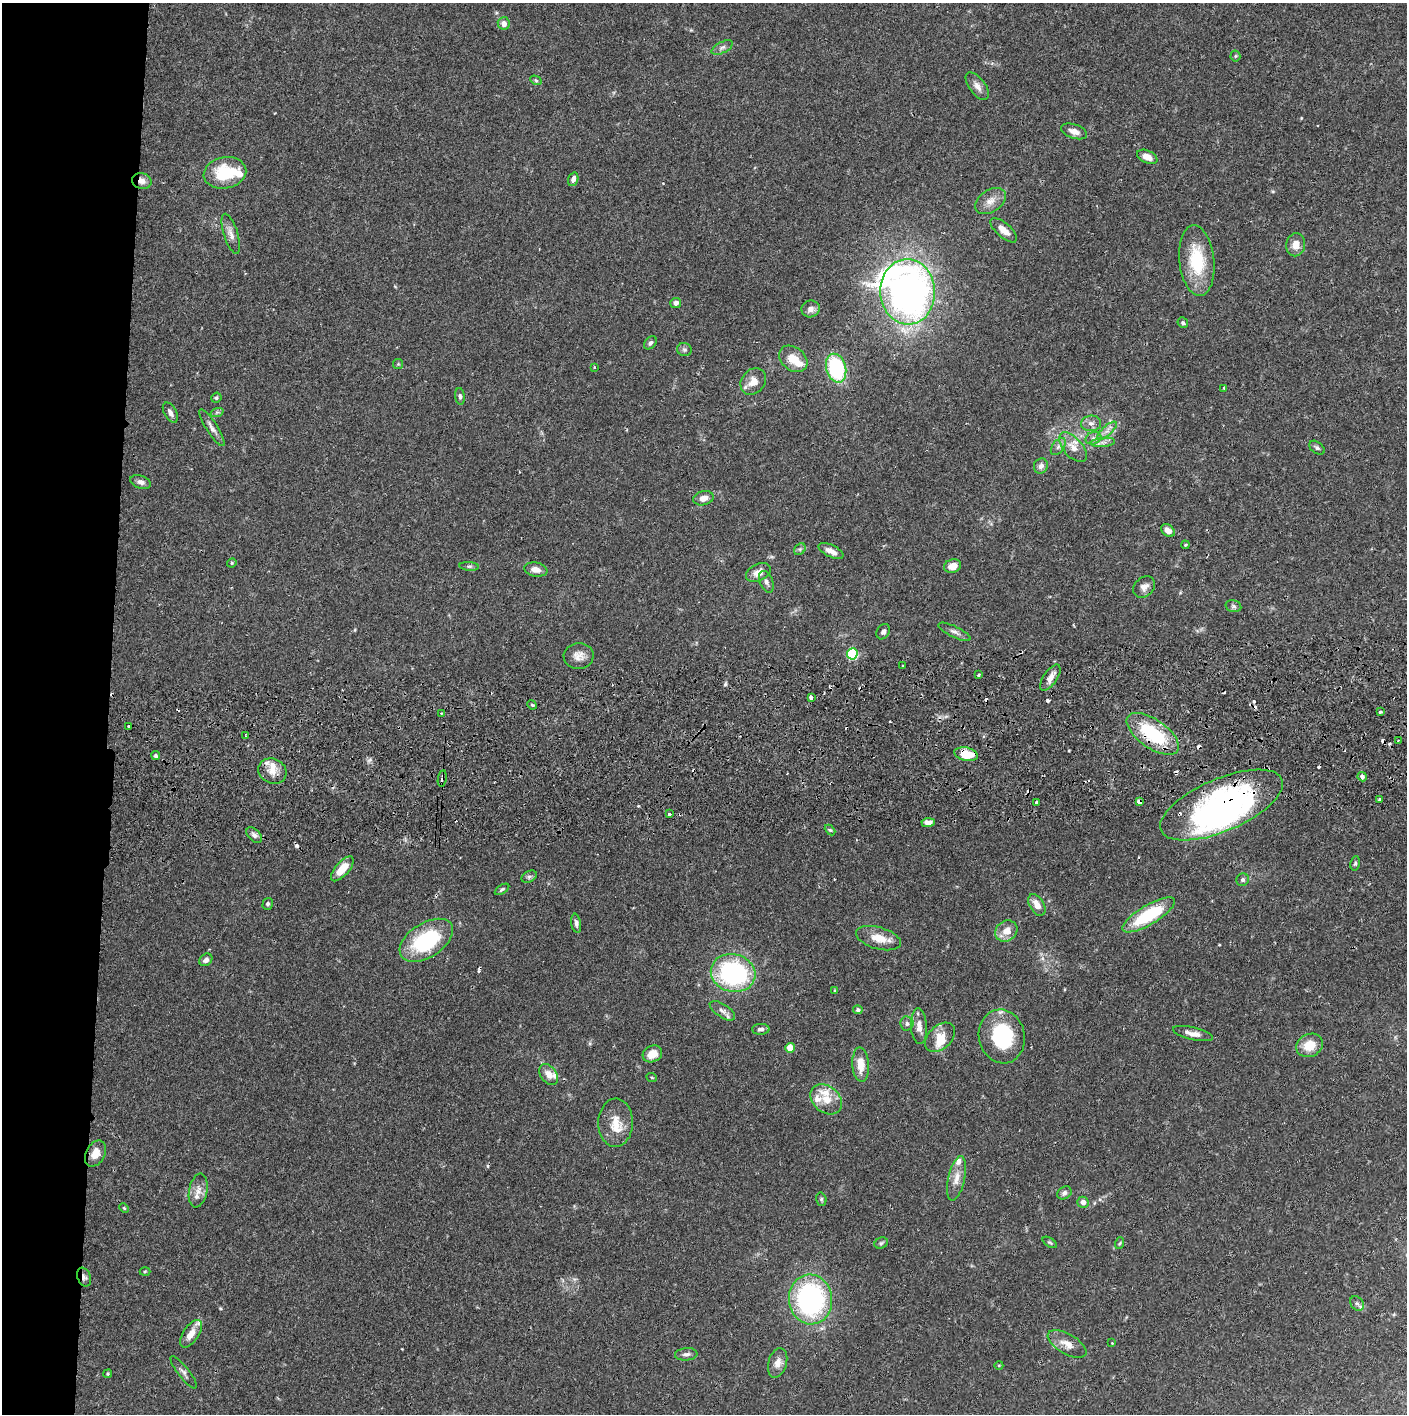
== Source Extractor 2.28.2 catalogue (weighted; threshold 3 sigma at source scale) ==
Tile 4 of 3 x 3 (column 1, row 2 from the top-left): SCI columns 7-1411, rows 1477-2888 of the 4229 x 4358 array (HDU 1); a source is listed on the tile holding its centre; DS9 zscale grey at full resolution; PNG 1409 x 1416 px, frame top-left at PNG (2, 3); each listed source drawn as its Kron ellipse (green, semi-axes under 4 px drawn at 4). Shown black and unused: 8% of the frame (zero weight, under 2 of 3 exposures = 3% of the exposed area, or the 3 px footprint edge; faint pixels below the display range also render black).
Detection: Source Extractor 2.28.2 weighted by HDU 2 'WHT'; one run over the whole footprint, this tile lists its part. Background 0.068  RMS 0.0049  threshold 0.0221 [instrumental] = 3 sigma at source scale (4.5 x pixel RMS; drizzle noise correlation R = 1.50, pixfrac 1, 0.05/0.05 arcsec/px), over >= 5 px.
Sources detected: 169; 2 inside a brighter object's white glare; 20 cosmic-ray / hot-pixel residue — neither listed nor drawn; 12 inside a brighter listed object's ellipse — not listed separately; the other 135 listed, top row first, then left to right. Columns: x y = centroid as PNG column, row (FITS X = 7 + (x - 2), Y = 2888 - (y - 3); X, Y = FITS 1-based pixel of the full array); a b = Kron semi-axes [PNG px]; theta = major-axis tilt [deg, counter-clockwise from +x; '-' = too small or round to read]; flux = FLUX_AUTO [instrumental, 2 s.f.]
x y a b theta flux
504 23 6 6 - 3.1
722 47 12 5 27 1.6
1235 56 5 5 - 0.65
536 80 6 4 -30 0.71
977 86 16 8 -53 2.9
1074 131 13 7 -19 3.1
1147 157 11 6 -24 4.2
225 173 21 15 10 21
573 179 7 5 74 2.3
142 181 10 8 -14 3.1
990 201 17 11 34 4.8
1004 230 16 7 -41 4.1
231 234 21 7 -72 3.6
1296 245 11 9 78 4.8
1197 261 35 17 -84 24
908 292 33 27 -87 220
676 303 5 5 - 2.2
811 309 9 8 - 2.8
1183 323 5 5 - 1
650 343 7 5 47 1.3
684 350 7 6 - 1.2
793 359 15 11 -39 7.9
398 364 5 5 - 0.59
594 367 3 2 - 0.38
836 368 14 10 -75 41
753 381 14 11 50 5.7
1224 388 3 2 - 0.6
460 396 8 4 -84 1.1
216 398 5 5 - 0.75
217 412 7 4 18 0.88
170 413 11 6 -61 2
1091 423 10 7 4 2.4
212 428 21 5 -57 2.7
1107 431 12 5 42 2.2
1093 438 8 6 21 1.5
1103 442 12 4 5 1.9
1058 447 10 6 53 1.7
1073 447 18 9 -50 5.3
1317 448 9 5 -37 1.1
1041 466 8 7 - 2.1
141 482 11 6 -17 2.1
703 498 10 7 14 3.2
1168 530 7 5 -39 2.8
1185 545 4 3 - 0.48
800 549 6 5 - 1
831 551 13 6 -26 3.5
232 563 5 4 - 0.56
469 566 10 4 -5 0.98
952 566 8 6 18 4.4
536 570 12 7 -10 3.2
758 572 13 8 27 4.3
766 582 11 6 -68 1.8
1144 587 12 9 42 3
1233 606 8 6 -15 1.2
883 632 8 6 58 1.7
955 632 18 5 -25 2.1
852 654 5 5 - 45
579 656 15 13 4 4.3
903 666 3 2 - 0.68
979 675 3 3 - 0.65
1050 678 15 6 56 3.8
811 698 3 3 - 6.4
532 705 5 4 - 0.66
1380 712 3 3 - 0.94
441 713 2 2 - 0.49
128 726 3 3 - 1.1
1153 734 30 14 -35 34
246 735 4 2 - 0.41
1398 741 3 3 - 1.4
966 754 12 6 -12 12
156 756 4 4 - 0.89
272 771 14 12 -25 5.7
1362 777 5 4 - 1.8
442 778 8 3 80 1.6
1379 799 3 3 - 1.1
1139 801 4 4 - 3.2
1037 802 3 3 - 1.2
1221 805 66 26 23 140
669 814 3 3 - 1.3
928 823 6 4 1 2.8
830 830 6 4 -43 0.7
254 835 9 6 -47 1.8
1355 863 7 4 81 0.87
342 869 15 6 49 7.6
529 877 8 5 30 1.1
1243 880 6 6 - 1.2
502 889 8 4 34 0.87
268 904 6 5 - 1
1037 905 12 7 -59 4.6
1149 915 30 9 31 31
576 923 10 5 -81 1.4
1006 931 12 10 36 5.6
878 938 23 11 -16 8
426 940 30 17 33 43
206 960 7 5 43 1.7
733 973 22 19 -15 67
835 990 3 3 - 0.52
858 1010 5 4 - 1.1
722 1011 14 6 -33 2.5
907 1023 7 6 - 1.4
919 1026 18 8 -87 4.1
761 1029 9 5 0 1.6
1193 1034 20 6 -13 3.7
1002 1036 27 23 -78 34
940 1037 17 11 44 6.7
1309 1045 14 11 25 8.7
790 1048 5 4 - 9.4
652 1054 10 8 25 6.6
861 1065 17 8 -86 6.6
549 1075 11 8 -52 4.4
652 1078 5 3 - 0.53
826 1099 17 13 -40 7.1
616 1123 24 17 89 9.4
95 1153 14 9 62 5.1
956 1178 22 8 77 5.3
198 1190 17 9 79 4.3
1064 1193 7 6 - 1.7
821 1199 7 5 -74 0.81
1083 1202 5 5 - 2.4
124 1208 5 3 - 0.5
1050 1242 8 4 -32 0.76
881 1243 7 5 29 0.92
1120 1243 6 3 70 0.56
145 1272 5 3 - 0.5
84 1277 10 6 -67 1.9
810 1299 25 21 -82 95
1357 1303 8 6 -51 1.3
191 1334 16 7 56 4.9
1112 1343 3 2 - 0.35
1067 1344 21 10 -29 5.2
686 1354 11 6 5 1.8
778 1363 15 9 73 3.9
999 1365 4 3 - 0.36
183 1372 20 5 -52 2
108 1374 4 3 - 0.55
Overlapping masked pixels (flux is a lower limit): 7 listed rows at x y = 142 181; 1153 734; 966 754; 442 778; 1139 801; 1221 805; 84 1277